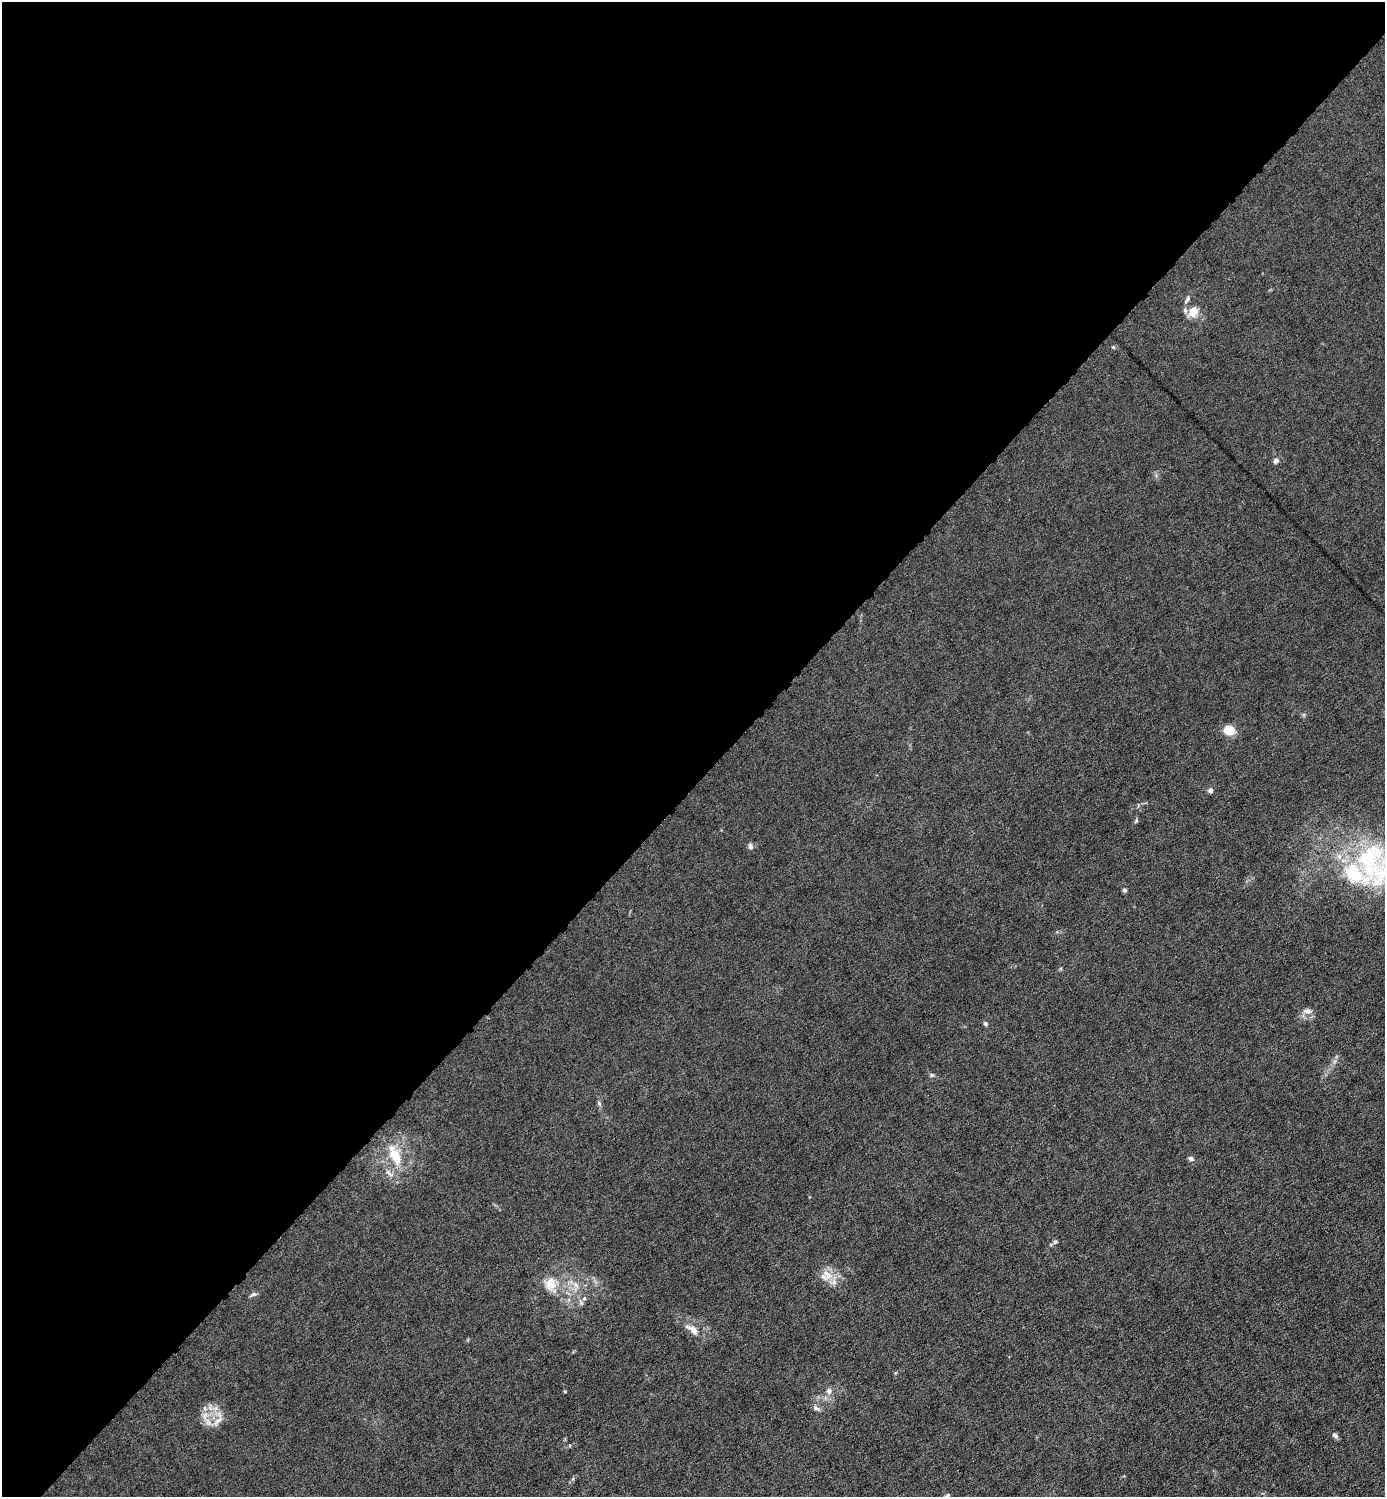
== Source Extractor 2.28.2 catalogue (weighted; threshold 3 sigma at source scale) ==
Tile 5 of 4 x 4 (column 1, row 2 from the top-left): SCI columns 153-1535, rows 2991-4485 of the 5980 x 5980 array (HDU 1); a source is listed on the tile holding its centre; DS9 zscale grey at full resolution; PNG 1387 x 1499 px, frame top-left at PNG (2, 2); no overlay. Shown black and unused: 53% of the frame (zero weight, under 6 of 12 exposures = <1% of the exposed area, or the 3 px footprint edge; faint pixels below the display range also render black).
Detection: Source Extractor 2.28.2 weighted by HDU 2 'WHT'; one run over the whole footprint, this tile lists its part. Background 0.0145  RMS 0.0031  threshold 0.0127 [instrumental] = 3 sigma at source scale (4.09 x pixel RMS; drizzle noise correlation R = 1.36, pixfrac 0.8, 0.05/0.05 arcsec/px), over >= 5 px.
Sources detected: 39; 8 inside a brighter listed object's ellipse — not listed separately; the other 31 listed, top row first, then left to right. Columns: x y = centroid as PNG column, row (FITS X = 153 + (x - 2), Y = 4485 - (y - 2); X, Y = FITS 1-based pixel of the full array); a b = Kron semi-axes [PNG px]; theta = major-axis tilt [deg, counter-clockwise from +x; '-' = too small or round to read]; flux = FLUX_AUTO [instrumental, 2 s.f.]
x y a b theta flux
1187 300 14 6 62 1.1
1191 313 15 10 86 3.2
1113 347 5 4 - 0.33
1276 461 7 6 - 0.99
1229 730 8 7 - 9.7
1210 790 7 6 - 0.85
1136 821 7 4 64 0.45
750 846 9 6 -81 0.97
1369 858 65 40 71 37
1125 890 6 5 - 0.57
1307 1011 12 8 0 1.6
986 1023 5 5 - 0.72
1335 1061 7 4 71 0.74
931 1075 6 5 - 0.57
599 1103 8 5 -63 0.64
395 1155 28 12 -66 8.3
1191 1159 8 6 -15 0.86
389 1173 16 6 -39 1.7
1055 1242 5 5 - 0.53
828 1275 13 10 -52 3.4
551 1284 23 17 -77 5.9
576 1285 11 7 -61 2
253 1294 8 5 10 0.82
581 1302 10 5 -65 0.92
693 1330 21 8 -39 3.3
829 1391 10 8 79 1.5
816 1408 12 6 -32 1.1
205 1416 14 8 -90 2.6
218 1421 20 8 46 2.5
1335 1435 8 6 -41 0.91
946 1496 13 8 49 1.3
Isophote crosses this tile's border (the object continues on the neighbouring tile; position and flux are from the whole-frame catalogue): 2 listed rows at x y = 1369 858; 946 1496